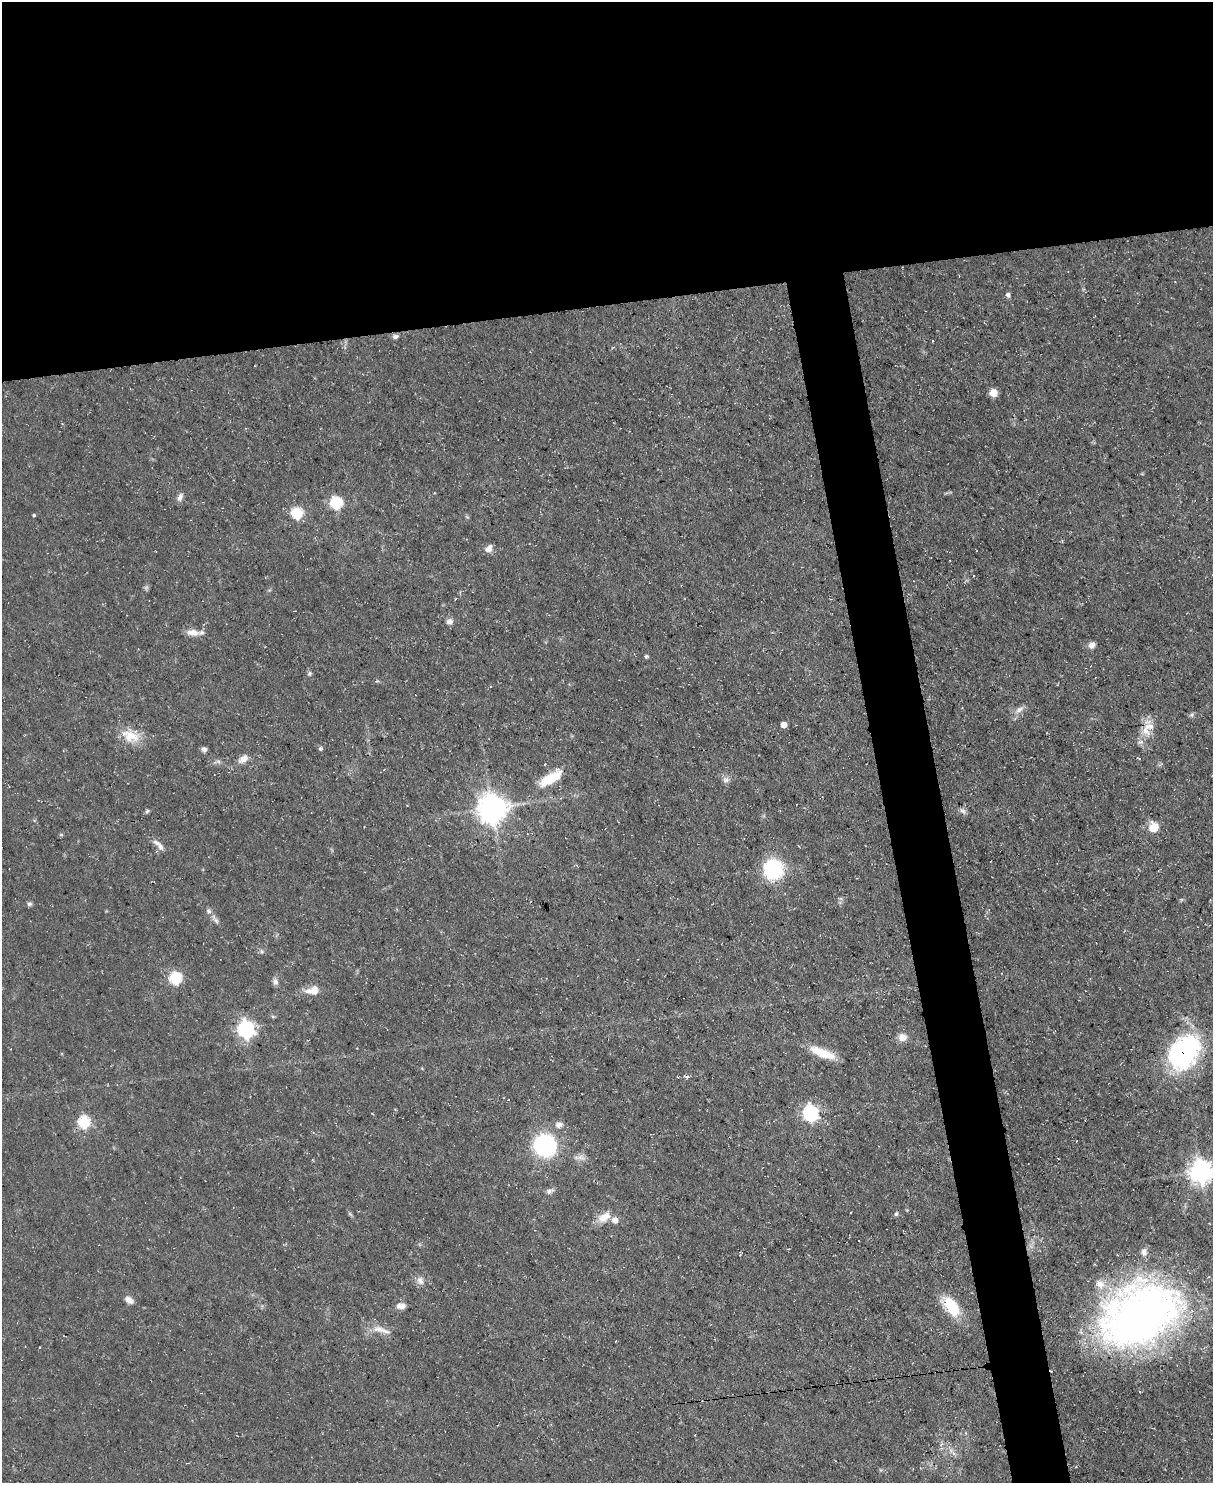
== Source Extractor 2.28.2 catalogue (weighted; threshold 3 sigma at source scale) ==
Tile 2 of 4 x 3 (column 2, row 1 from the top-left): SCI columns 1212-2422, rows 3208-4688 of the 4845 x 4820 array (HDU 1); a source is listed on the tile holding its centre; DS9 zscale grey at full resolution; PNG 1215 x 1485 px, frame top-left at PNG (2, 2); no overlay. Shown black and unused: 24% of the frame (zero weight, under 3 of 5 exposures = <1% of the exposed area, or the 3 px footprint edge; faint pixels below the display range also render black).
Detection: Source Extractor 2.28.2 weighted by HDU 2 'WHT'; one run over the whole footprint, this tile lists its part. Background 0.0572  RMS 0.0044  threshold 0.02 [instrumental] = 3 sigma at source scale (4.5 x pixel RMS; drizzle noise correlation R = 1.50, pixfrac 1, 0.05/0.05 arcsec/px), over >= 5 px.
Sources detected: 68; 1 too faint to see at this stretch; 1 inside a brighter object's white glare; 1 cosmic-ray / hot-pixel residue — not listed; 5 inside a brighter listed object's ellipse — not listed separately; the other 60 listed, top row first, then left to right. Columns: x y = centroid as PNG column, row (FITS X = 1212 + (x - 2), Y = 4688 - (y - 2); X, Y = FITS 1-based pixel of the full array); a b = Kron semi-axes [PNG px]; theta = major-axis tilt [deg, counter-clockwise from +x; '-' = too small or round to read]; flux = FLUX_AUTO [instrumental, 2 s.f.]
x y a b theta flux
1008 295 5 5 - 1.4
395 337 8 5 18 1.4
933 341 3 2 - 0.3
993 393 5 5 - 9.8
180 497 11 6 64 1.8
336 503 6 6 - 42
297 513 6 6 - 28
34 515 4 3 - 0.64
489 548 10 7 49 2.7
450 622 8 7 - 2
192 632 18 8 -5 4
1092 645 9 7 38 2.1
646 656 6 4 22 0.67
310 673 7 5 71 0.84
1019 709 13 6 34 2.3
783 725 5 4 - 4.2
1145 731 17 9 -48 4.4
130 736 27 16 -16 9.7
1140 742 8 4 -8 1.1
204 749 7 6 - 1.4
320 749 5 4 - 1
243 759 14 8 33 3.3
550 778 25 10 31 15
725 780 8 7 - 1.7
492 808 11 10 - 430
147 811 5 5 - 0.85
963 811 9 6 -37 1.4
1153 827 12 11 - 6.3
61 835 6 4 -1 0.53
158 844 20 6 -42 2.6
773 869 14 14 - 48
29 904 7 5 28 0.94
215 919 17 5 -60 1.9
262 951 6 5 - 0.87
175 978 6 6 - 35
275 982 10 7 -68 1.7
313 990 18 10 10 5.7
273 1016 6 4 -1 0.61
246 1029 8 7 - 130
902 1037 10 10 - 3.5
1184 1049 43 31 33 55
822 1053 29 9 -21 11
687 1076 6 4 -6 0.96
508 1100 2 2 - 0.46
810 1113 7 7 - 94
84 1122 7 7 - 32
559 1125 11 8 11 2.4
545 1145 18 17 - 54
581 1157 13 8 -10 2.6
1201 1171 8 8 - 330
549 1191 11 6 23 1.6
896 1214 6 4 81 0.97
604 1217 18 10 31 5.7
420 1280 12 8 -61 2.5
129 1300 12 8 -35 2.5
401 1306 10 7 -3 3.2
952 1307 21 11 -53 19
1140 1315 86 60 28 250
379 1329 18 9 -8 4.9
941 1444 7 4 52 0.85
Overlapping masked pixels (flux is a lower limit): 2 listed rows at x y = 550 778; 1184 1049
Isophote crosses this tile's border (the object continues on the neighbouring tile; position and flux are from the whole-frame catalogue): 1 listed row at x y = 1201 1171